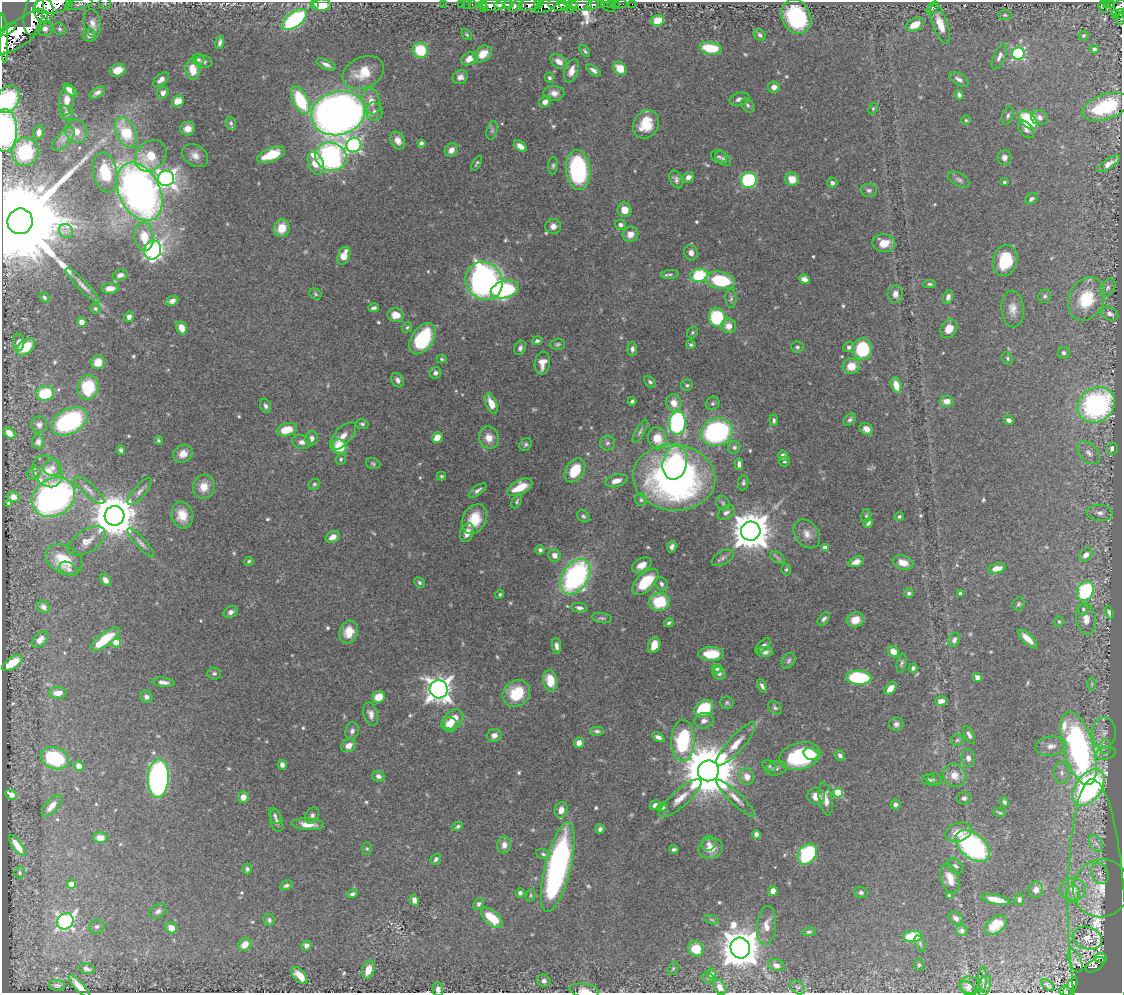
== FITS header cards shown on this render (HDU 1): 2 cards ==
NAXIS1  =                 1120
NAXIS2  =                  991

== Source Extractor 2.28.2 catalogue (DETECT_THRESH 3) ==
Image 1120 x 991 px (HDU 1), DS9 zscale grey, 1 PNG px = 1 image px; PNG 1124 x 995 px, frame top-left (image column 1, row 991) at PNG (2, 2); each listed source drawn as its Kron ellipse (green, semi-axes under 4 px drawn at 4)
Background 0.491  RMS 0.016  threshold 0.0475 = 3 sigma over >= 5 px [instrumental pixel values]
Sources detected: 594; of the 594, the 500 brightest by FLUX_AUTO listed and drawn (94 fainter detections omitted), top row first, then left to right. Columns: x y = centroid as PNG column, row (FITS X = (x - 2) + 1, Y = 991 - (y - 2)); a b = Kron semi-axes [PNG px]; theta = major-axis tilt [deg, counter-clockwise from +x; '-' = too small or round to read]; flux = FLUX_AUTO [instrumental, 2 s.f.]
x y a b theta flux
70 2 3 2 - 14
105 3 6 5 - 1.7
314 3 3 2 - 4.7
79 4 14 5 13 3.5
443 4 2 2 - 9.2
461 4 2 2 - 7.5
467 4 2 2 - 6
472 4 3 2 - 16
508 4 3 2 - 75
539 4 4 3 - 160
611 4 4 3 - 26
615 4 2 2 - 3
621 4 6 2 0 7.7
632 4 2 2 - 3
52 5 17 9 9 2100
322 5 9 6 0 38
484 5 4 3 - 38
491 5 12 5 -1 910
504 5 9 4 3 580
530 5 11 6 10 270
546 5 12 6 25 570
557 5 10 5 -17 660
563 5 4 3 - 290
572 5 5 3 - 280
581 5 11 6 8 760
593 5 6 4 11 170
601 5 3 3 - 78
1107 5 3 3 - 57
1112 5 4 3 - 98
516 6 8 3 33 97
608 7 7 4 -25 16
1103 7 6 3 -74 68
484 8 3 2 - 50
933 8 7 4 51 1.8
1118 8 9 6 49 300
570 9 2 2 - 94
44 10 13 10 -81 1600
34 13 22 9 79 3000
1115 14 3 3 - 30
1119 14 5 3 - 76
1005 15 7 5 0 2.1
796 16 18 14 -65 94
1120 19 6 3 88 46
294 20 15 7 36 170
658 20 6 5 - 24
92 23 14 8 -79 8.1
940 24 21 7 -71 20
915 25 9 6 27 14
8 29 9 4 36 810
45 29 7 7 - 5.1
59 29 7 6 - 2.4
21 32 33 12 38 4200
467 34 6 4 -50 1.6
89 35 7 6 - 6.7
760 35 7 5 -42 2.9
1083 36 5 4 - 1.6
4 38 24 4 -87 1800
220 42 7 3 76 3.4
711 48 11 6 -9 39
1094 49 4 4 - 2.5
420 50 8 7 - 45
585 51 7 3 -54 1.9
483 54 10 7 37 17
1018 54 6 6 - 170
999 56 14 6 66 5.1
470 59 9 6 27 13
198 60 6 6 - 2.2
559 61 9 6 -37 8.6
204 62 9 6 -3 3.4
326 64 10 4 -25 5.5
620 68 7 6 - 21
193 69 10 7 -81 17
118 70 8 6 21 14
593 70 8 4 -38 3.9
571 71 12 6 71 8.8
363 73 21 15 24 29
460 77 8 6 28 5
549 78 5 4 - 2.1
959 79 11 5 -30 4.9
161 80 9 5 42 5.8
774 87 6 5 - 7.1
70 90 8 4 -38 9.3
97 92 8 4 31 4.2
163 93 6 5 - 6.1
554 93 10 7 -4 7.3
959 95 5 4 - 3.6
8 99 14 11 64 120
739 99 10 6 16 6.2
67 100 15 7 79 11
300 100 15 7 -63 78
178 101 6 5 - 19
371 101 13 8 -78 14
545 102 6 5 - 6.7
748 105 8 5 -51 2.8
1105 107 24 12 19 80
873 109 6 4 63 1.5
374 112 9 8 - 5.9
67 113 7 6 - 3
338 113 27 22 16 1000
1008 116 9 5 73 3
1039 117 8 7 - 5.9
966 120 5 5 - 1.6
1028 120 11 7 -45 76
231 123 6 5 - 2.4
646 124 15 12 60 32
188 129 7 7 - 9.7
1026 129 10 6 -50 5.2
5 130 21 12 89 180
492 130 9 5 74 2.6
76 131 12 10 -58 10
39 132 7 5 80 6.3
126 132 16 9 -65 49
64 139 15 7 48 6.3
398 140 9 7 -64 8.9
421 143 4 4 - 2.8
354 145 7 7 - 260
520 146 7 4 -40 7.8
451 150 7 6 - 7.7
25 152 14 13 - 84
195 155 14 10 -34 9.8
271 155 15 6 21 40
151 156 17 14 45 34
719 156 8 6 -21 2.4
331 157 16 14 -22 300
1004 158 7 7 - 4.7
723 159 9 5 -37 2.9
316 163 12 7 -68 24
477 163 8 3 62 1.8
1109 164 13 5 33 7.4
553 166 9 5 84 2.4
578 170 20 12 -84 150
105 172 20 12 -78 36
688 177 6 5 - 5.7
166 178 8 8 - 430
676 179 9 6 -65 3.9
792 179 7 6 - 18
749 180 8 7 - 130
959 180 12 6 -28 3.8
1004 182 3 3 - 1.6
832 183 5 5 - 3.6
869 190 8 6 -3 3.1
140 192 31 20 -64 630
1031 199 7 5 32 2.9
624 210 7 7 - 12
20 221 13 12 - 46000
621 225 5 5 - 4.1
553 226 7 7 - 6.6
282 228 9 7 68 20
66 231 8 6 -45 3.8
630 234 8 7 - 9.3
144 237 14 9 -83 21
884 243 11 9 -3 16
153 250 10 8 70 320
691 253 8 6 -72 5.6
344 256 9 6 67 17
1005 260 16 12 74 45
670 274 9 4 3 2.6
120 275 8 5 16 5.2
699 275 9 6 10 63
804 279 6 4 -24 7.2
720 280 15 8 -10 67
484 281 20 18 -54 640
929 284 6 3 -1 2
83 286 24 5 -46 7.5
110 288 9 5 5 8.4
1108 288 10 6 59 3.8
505 289 14 8 14 130
315 294 6 5 - 1.9
895 294 9 7 88 7
1045 296 7 6 - 3.2
44 297 5 4 - 2
948 297 7 5 78 4.3
731 298 10 5 -86 2.9
1086 299 22 17 66 52
172 301 6 5 - 5.3
374 308 5 3 - 2.9
95 309 5 4 - 2
1013 309 18 11 -86 12
1110 314 9 6 -29 5.4
396 315 8 7 - 14
129 317 5 4 - 4.7
717 317 9 8 - 85
82 322 5 4 - 8.5
729 326 7 7 - 11
407 327 5 4 - 1.7
182 328 7 5 -61 15
949 329 10 8 59 11
692 333 6 5 - 1.7
422 339 17 10 56 78
537 341 5 4 - 2.9
19 342 9 5 89 6.9
558 344 7 5 3 2.3
691 345 4 4 - 2
26 347 11 7 36 26
797 347 6 5 - 2.6
849 347 5 5 - 3.7
520 348 7 5 69 3.7
632 349 7 5 -86 3.9
862 349 11 9 90 69
1064 353 6 5 - 3
1007 358 6 5 - 1.9
442 359 5 3 - 1.6
98 362 7 6 - 15
542 363 11 7 80 11
851 366 8 8 - 19
435 373 6 5 - 4.2
398 380 7 6 - 4.7
650 382 7 4 -45 2.6
687 385 6 5 - 2.4
896 385 8 5 -75 14
88 387 12 10 72 62
45 393 9 7 11 51
632 401 4 4 - 2.4
947 401 7 5 -3 9.4
674 403 9 7 -66 12
713 403 7 6 - 2.6
491 404 10 5 -66 17
1096 405 19 16 36 250
266 406 7 5 -70 3.4
774 420 6 4 -85 2.4
850 420 7 5 45 2.9
1009 420 5 4 - 4.1
69 421 19 12 27 170
677 423 12 8 86 200
362 424 6 5 - 2.4
39 425 8 8 - 4.4
866 429 7 5 -35 7.4
287 430 10 6 16 21
640 431 13 4 60 2.9
717 432 16 13 19 210
9 433 7 4 -41 10
343 436 17 8 48 10
312 438 7 6 - 5.5
437 438 6 5 - 13
489 438 11 10 - 12
657 438 11 9 -71 21
158 440 4 3 - 1.7
38 442 7 6 - 4.5
302 442 9 7 -8 5.6
607 443 7 7 - 3.3
526 444 7 5 52 2.5
339 447 7 6 - 40
734 447 6 5 - 2.8
1112 448 6 5 - 5.4
121 450 5 4 - 2.5
1089 453 13 8 -47 7.1
183 454 10 8 30 10
783 456 5 5 - 5.2
341 459 5 5 - 2
784 462 5 5 - 1.7
675 463 17 12 78 110
373 464 7 5 -18 2
739 464 6 4 87 4.1
52 468 9 8 - 5.6
575 470 13 9 58 35
47 471 17 13 -52 18
34 473 7 5 33 2.8
441 476 5 3 - 1.6
674 478 41 33 -6 490
616 481 11 6 15 9.1
743 483 7 5 82 2.7
314 484 6 5 - 2
204 487 12 11 - 16
520 487 13 7 28 26
89 490 19 6 -43 7.3
478 490 10 4 37 3.5
140 491 17 6 49 5.7
13 497 6 5 - 5.7
53 497 23 18 32 360
641 500 6 5 - 2.3
517 501 8 4 62 2.1
9 503 4 4 - 2.6
723 503 8 6 -53 2.8
726 513 9 6 32 4.5
1100 513 13 8 -6 7.1
182 515 13 10 -77 18
114 516 10 9 - 4700
583 516 7 5 -43 2.5
866 516 7 5 75 2
899 516 5 4 - 2.3
474 519 16 11 61 28
868 523 5 4 - 4
751 531 9 9 - 3300
467 533 10 6 70 9.4
807 534 16 11 -53 11
333 537 8 5 30 8.1
87 541 21 11 32 13
141 543 19 5 -48 5.1
672 547 6 4 75 4
825 548 4 4 - 9.2
540 550 4 4 - 3.4
555 555 6 6 - 7.2
1086 555 8 5 47 8.6
777 557 8 5 -33 2.6
723 558 12 6 30 4.2
64 560 20 14 -30 29
249 561 5 4 - 1.7
856 562 8 5 19 7.6
903 563 10 7 -19 12
642 565 10 6 28 10
997 568 9 5 13 12
68 569 9 6 -27 3.4
786 569 6 5 - 2.1
575 577 19 13 57 230
105 580 6 5 - 6.6
645 582 16 8 44 42
419 583 6 4 -46 2.1
661 584 7 5 -58 3.4
1085 591 10 8 65 120
909 593 5 5 - 2.8
960 593 4 4 - 3.2
500 594 5 4 - 1.9
659 602 10 9 - 50
1019 604 7 6 - 2.2
43 607 7 5 -44 4.5
579 608 8 5 -8 4.1
1083 609 6 5 - 1.9
231 612 7 5 24 4.8
1109 612 6 4 -68 3.7
602 618 10 5 -9 2.5
824 619 8 5 52 3.2
1086 619 16 10 -85 12
855 620 9 7 20 16
1059 622 5 4 - 1.5
669 623 5 4 - 2.3
349 632 11 9 73 16
40 639 9 6 43 7.4
105 639 18 6 37 37
1027 639 13 5 -43 13
954 640 7 5 65 4.6
116 643 5 4 - 25
654 645 8 6 70 14
556 646 8 4 -83 4.5
763 646 9 5 43 4.5
765 652 8 5 1 4.6
893 652 6 5 - 11
711 654 12 7 0 28
789 661 8 6 58 2.8
12 663 12 5 33 24
902 663 9 5 78 2.5
913 668 5 4 - 2.4
717 669 5 4 - 2.2
214 673 7 6 - 2.8
719 673 7 5 -35 3.6
977 677 4 4 - 7.2
859 678 12 7 -2 110
550 681 11 6 -82 27
163 682 11 4 -7 5.7
1092 684 6 4 89 1.8
762 686 7 4 -64 3.3
890 688 7 4 46 11
439 689 9 9 - 1100
58 693 9 5 5 9.5
516 693 14 12 41 42
146 697 6 6 - 4.2
379 697 6 5 - 20
941 701 6 4 18 6.3
727 703 7 6 - 2.3
704 708 10 7 33 56
775 708 8 5 -41 2.4
371 714 12 7 -74 6.7
453 719 11 8 47 16
704 721 9 7 13 6.2
449 724 8 7 - 13
896 724 7 7 - 4.1
352 731 9 6 71 3.9
597 731 7 4 -2 2.6
1104 733 15 12 86 10
494 735 7 6 - 5.7
969 735 9 4 -66 3.8
658 737 6 4 -30 5
957 740 6 5 - 2.2
683 741 21 11 89 120
579 743 5 5 - 8.7
736 744 28 8 48 16
349 746 8 6 27 8.2
1051 746 16 9 6 10
1105 746 7 6 - 3.2
1079 748 38 15 -74 360
1106 753 10 6 13 3.6
811 754 8 5 -16 12
840 755 6 4 -49 3.7
800 756 21 13 14 110
55 758 14 10 -21 89
968 758 9 6 -83 6.1
282 765 5 4 - 4.1
79 766 5 4 - 12
769 766 7 5 -27 1.9
776 768 11 7 13 4.3
708 771 10 10 - 8400
1062 773 11 7 -87 5.5
954 775 12 11 - 14
378 776 6 5 - 3.8
747 776 8 7 - 9.4
158 778 19 10 87 370
935 779 7 6 - 3.1
929 780 7 5 -14 2.6
1088 788 21 12 53 270
838 793 5 5 - 50
11 795 6 4 -27 5.8
816 796 9 8 - 11
243 797 6 5 - 9.2
680 798 27 8 41 16
736 798 26 6 -43 9.3
964 798 7 6 - 3.2
826 799 16 6 -80 9.7
1004 802 4 4 - 2.8
895 804 5 5 - 3.7
655 805 6 4 33 3.8
52 806 13 6 50 10
663 807 5 4 - 2.1
561 810 8 6 73 10
999 812 6 2 -23 1.6
312 815 8 6 60 3.4
275 816 8 5 -66 2.8
276 821 11 6 -76 4.1
308 824 16 6 -4 12
458 826 6 4 30 2.3
600 829 5 4 - 2.9
958 832 13 9 20 15
756 834 4 4 - 4.3
100 838 7 5 0 11
709 844 7 7 - 5
1096 844 9 6 -62 5.3
504 845 8 7 - 7.9
17 846 12 4 -53 15
973 846 20 12 -40 200
711 848 12 10 16 13
367 849 6 5 - 1.8
674 849 4 3 - 2.3
543 854 7 4 -16 2.6
807 854 11 8 52 97
436 859 6 5 - 3
955 866 9 6 -38 3.4
558 867 46 13 76 300
247 869 5 4 - 2.6
20 873 6 5 - 1.7
1100 873 11 8 -65 6.4
950 878 15 8 -73 15
71 884 4 4 - 11
286 885 6 4 25 3
1101 888 29 28 - 40
1073 889 13 11 1 12
1036 890 8 7 - 5.9
773 891 5 4 - 10
520 893 4 4 - 3.2
861 893 7 5 -12 3.3
352 894 5 4 - 2.7
1073 894 8 7 - 5.8
531 895 6 4 74 1.7
949 896 3 3 - 2.1
1019 899 6 4 85 2.6
414 900 6 4 -80 4.7
996 900 15 5 -12 16
479 904 6 5 - 2.7
158 911 9 6 32 4.3
492 918 13 7 -42 37
956 918 8 5 -37 5
269 920 6 5 - 2.9
711 920 8 3 -19 1.8
65 921 9 7 38 280
996 925 12 7 39 20
767 926 19 9 84 13
1097 926 147 29 -88 84
97 927 8 6 12 3.6
171 928 6 5 - 10
962 930 6 5 - 3.4
809 932 7 4 7 2.2
913 937 10 5 4 53
1087 938 15 11 -18 11
920 944 9 4 -66 2.4
245 945 7 6 - 12
306 945 5 4 - 4.8
740 948 10 10 - 3400
696 949 8 7 - 25
1100 958 6 5 - 66
1075 961 12 6 -68 2
776 965 8 6 -16 4.3
919 965 6 5 - 1.7
1095 965 11 6 34 120
673 968 7 4 63 1.6
87 969 8 5 -16 3.9
368 970 9 6 72 15
711 974 5 4 - 8.5
299 975 10 5 -45 14
708 977 6 5 - 2
983 979 12 3 88 1.9
544 981 6 6 - 4.2
57 985 8 5 -5 3
970 985 10 8 -21 5
1048 985 7 3 -41 2.1
79 986 14 4 -47 12
984 986 10 6 71 3.2
720 987 8 6 -60 8.7
798 987 8 6 -37 2.5
1070 987 12 5 59 46
438 989 7 5 -88 5
967 989 9 6 -40 3.7
584 990 15 6 -9 9.5
1065 991 6 4 -10 32
At the frame edge (FLAGS 8, measured only in part): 16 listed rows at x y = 70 2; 105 3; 314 3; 52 5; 322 5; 1118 8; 34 13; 1119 14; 1120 19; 4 38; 8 99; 5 130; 20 221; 438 989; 584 990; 1065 991
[94 fainter detections neither listed nor drawn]